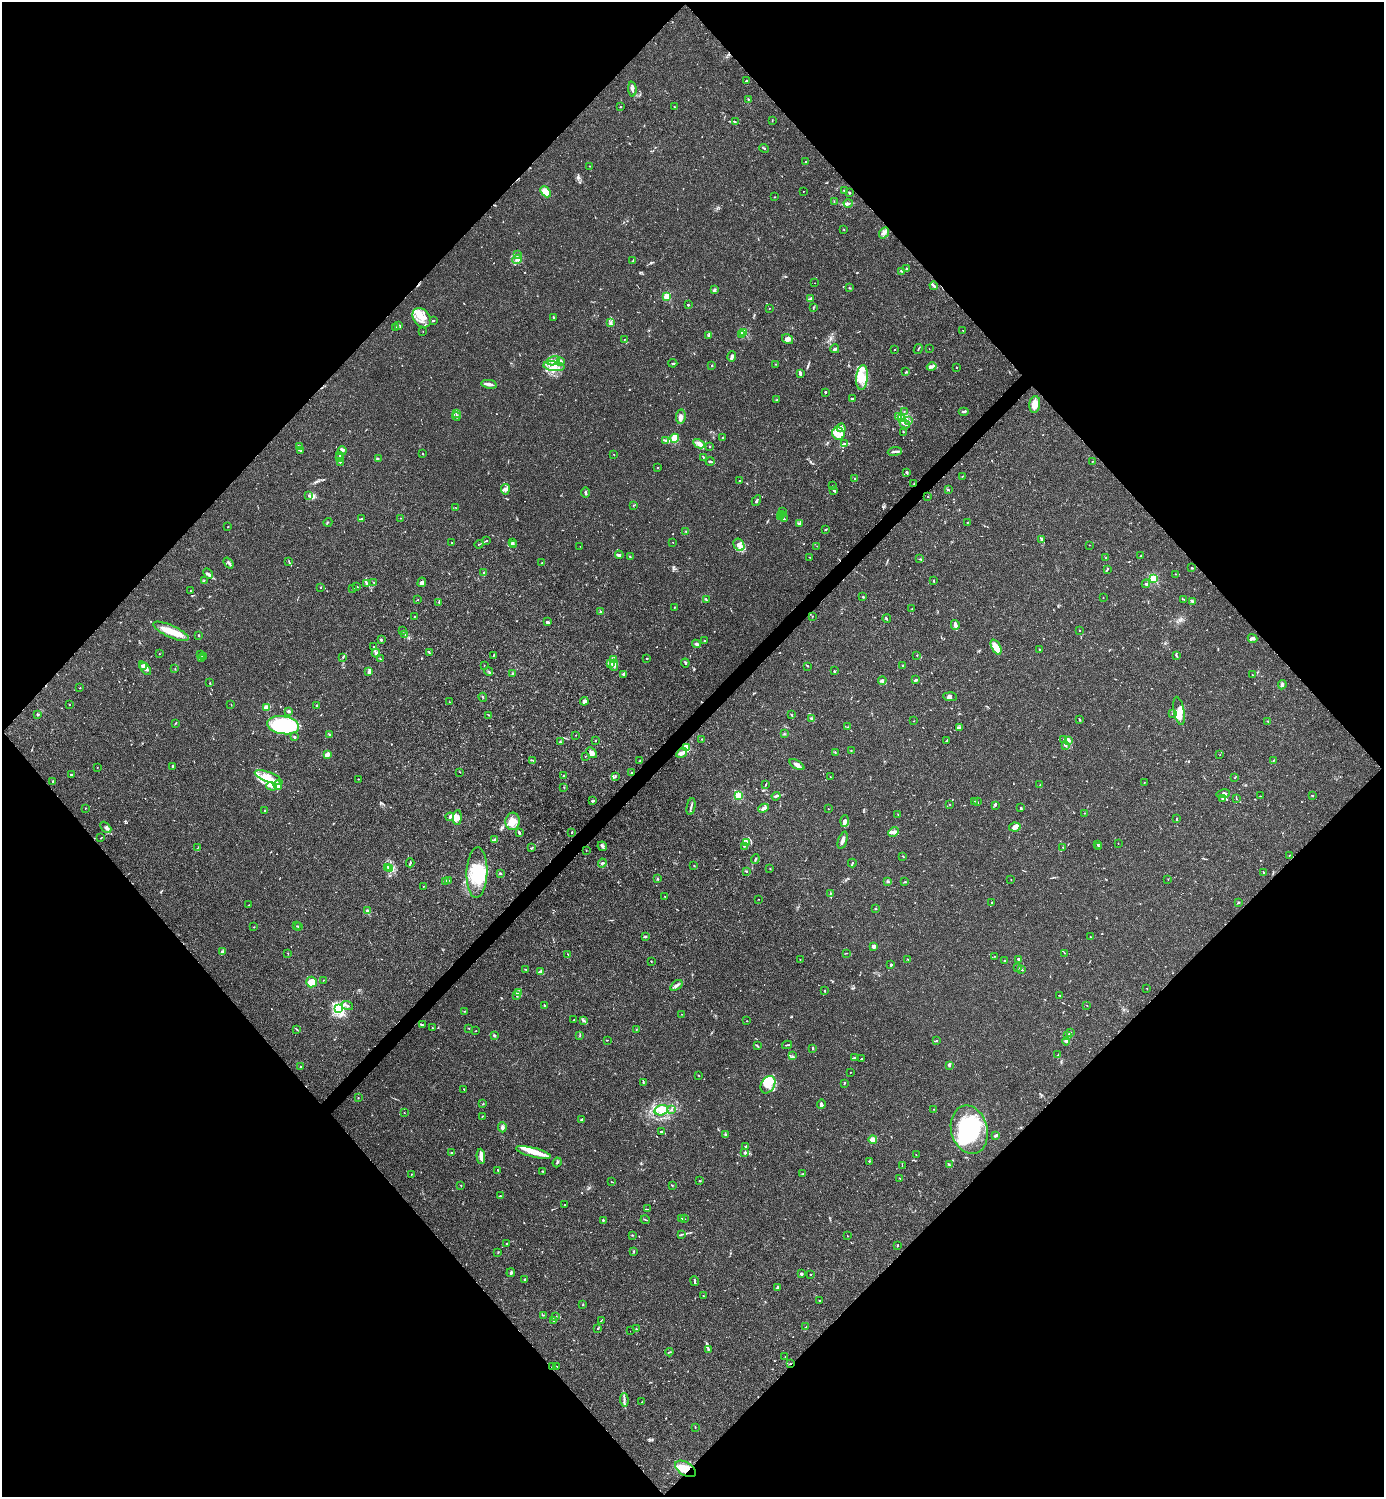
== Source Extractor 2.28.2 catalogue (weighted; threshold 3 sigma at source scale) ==
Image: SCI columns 300-5824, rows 1-5978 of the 5981 x 5982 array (HDU 1 of 3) = the unmasked area's bounding box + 8 px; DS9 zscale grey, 4 x 4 block average (1 PNG px = mean of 4 x 4 image px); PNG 1386 x 1499 px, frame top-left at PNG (2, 2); each listed source drawn as its Kron ellipse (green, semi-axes under 4 px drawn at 4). Shown black and unused: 51% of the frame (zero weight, under 3 of 4 exposures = <1% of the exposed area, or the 3 px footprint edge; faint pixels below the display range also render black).
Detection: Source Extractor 2.28.2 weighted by HDU 2 'WHT'. Background 0.0149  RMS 0.0021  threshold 0.00953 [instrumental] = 3 sigma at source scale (4.5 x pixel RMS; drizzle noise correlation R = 1.50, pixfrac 1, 0.05/0.05 arcsec/px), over >= 5 px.
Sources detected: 914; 1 too faint to see at this stretch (4 x 4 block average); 14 inside a brighter object's white glare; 10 cosmic-ray / hot-pixel residue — neither listed nor drawn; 27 coinciding with a brighter row at this scale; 113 inside a brighter listed object's ellipse — not listed separately; of the other 749, all 500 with FLUX_AUTO >= 0.444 (the completeness limit of this list) listed and drawn (249 fainter detections not listed), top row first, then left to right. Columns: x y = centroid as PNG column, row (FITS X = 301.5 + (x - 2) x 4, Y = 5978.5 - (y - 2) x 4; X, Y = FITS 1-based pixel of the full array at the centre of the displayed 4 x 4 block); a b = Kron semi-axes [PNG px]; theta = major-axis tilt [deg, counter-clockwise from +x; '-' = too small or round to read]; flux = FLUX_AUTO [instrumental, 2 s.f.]
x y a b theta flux
746 81 2 2 - 1.8
632 89 7 3 -86 3.4
748 99 2 2 - 0.72
620 107 2 2 - 0.87
674 107 2 2 - 0.45
772 121 2 2 - 0.99
735 122 2 2 - 0.45
764 148 5 2 - 1.4
806 161 2 2 - 0.5
590 166 2 2 - 0.48
844 190 2 2 - 3.2
803 191 2 2 - 0.46
546 192 6 3 -49 16
849 192 3 2 - 0.86
775 197 2 2 - 0.61
834 201 2 2 - 0.53
848 203 4 2 - 2.1
844 230 2 2 - 0.57
884 233 6 2 52 3.4
517 255 2 2 - 0.56
517 259 5 4 - 3.9
633 260 2 2 - 0.61
907 269 2 2 - 1.6
902 271 2 2 - 1
815 283 2 2 - 0.61
934 286 4 2 - 1.9
849 288 3 2 - 0.86
715 290 3 2 - 1.6
666 296 2 2 - 49
811 299 4 2 - 4
688 305 2 2 - 1.7
813 307 2 2 - 0.85
769 308 2 2 - 0.45
422 318 11 8 -54 14
554 318 3 2 - 1
433 321 3 2 - 1.3
611 323 2 2 - 0.83
399 325 3 2 - 0.89
395 327 2 2 - 0.52
963 330 2 2 - 0.53
423 331 2 2 - 0.59
744 333 2 2 - 56
741 334 2 2 - 1.7
709 335 3 3 - 1.6
625 339 2 2 - 0.46
788 339 6 4 -33 4.3
835 349 4 2 - 2.5
918 349 5 2 - 1.2
929 349 2 2 - 0.52
894 350 2 2 - 1.1
732 357 5 2 - 2.8
553 361 7 3 15 4.5
560 361 4 3 - 3.2
673 363 4 2 - 1.1
776 364 3 2 - 0.74
554 366 11 5 -7 11
712 366 2 2 - 1.1
932 367 5 2 - 2.6
956 367 2 2 - 0.62
906 372 2 2 - 1.3
800 373 4 3 - 2.6
862 377 12 6 84 15
489 384 8 2 -10 6.1
825 392 2 2 - 1.6
852 398 3 2 - 1.4
777 400 3 2 - 1
1035 404 8 5 83 13
904 411 2 2 - 0.6
964 412 5 2 - 1.9
456 414 4 2 - 1.2
898 416 3 2 - 2
456 417 4 2 - 2.2
681 417 7 4 84 6
902 418 3 3 - 2.7
909 421 3 3 - 2.1
905 424 5 3 - 5
841 428 4 2 - 3.6
903 432 2 2 - 0.55
838 434 6 6 - 8.6
722 437 2 2 - 0.88
675 438 4 2 - 6.4
666 441 2 2 - 0.88
699 444 6 3 -28 4.1
844 444 4 2 - 2.4
299 446 3 2 - 0.98
709 447 2 2 - 0.75
301 450 2 2 - 0.53
342 450 4 2 - 2
895 451 7 2 7 3.5
423 453 2 2 - 0.69
340 455 3 2 - 1.1
614 455 2 2 - 0.57
703 457 2 2 - 1
340 458 3 2 - 0.97
378 459 2 2 - 0.52
710 461 4 2 - 3
340 462 2 2 - 1.1
1092 462 2 2 - 0.45
658 468 2 2 - 0.94
907 472 3 2 - 1.8
962 476 2 2 - 0.62
854 479 3 2 - 1
739 481 4 2 - 2.1
914 484 3 2 - 0.79
832 486 2 2 - 0.5
505 489 5 3 - 2.8
948 489 3 2 - 0.98
834 490 3 2 - 1.6
585 493 5 2 - 1.7
309 496 3 2 - 1.8
928 497 2 2 - 0.93
756 501 6 2 60 2.4
633 505 3 2 - 0.72
456 508 3 2 - 0.57
782 512 3 2 - 1.5
781 514 2 2 - 0.74
780 516 3 2 - 0.65
400 518 2 2 - 0.5
361 519 3 2 - 1.5
784 519 3 2 - 1.1
328 522 5 2 - 0.91
968 522 3 2 - 0.67
800 523 3 2 - 1.6
228 527 2 2 - 0.58
826 529 4 2 - 0.78
686 532 2 2 - 0.51
1042 540 3 2 - 1.8
486 541 3 2 - 0.6
512 542 4 2 - 1.6
673 542 2 2 - 0.51
452 543 2 2 - 1.2
479 544 4 2 - 0.75
513 545 2 2 - 0.83
739 545 7 5 -60 7.9
1089 545 2 2 - 0.67
580 546 2 2 - 0.61
817 546 2 2 - 0.56
619 555 4 2 - 2
1141 556 2 2 - 0.67
630 557 2 2 - 0.61
810 557 2 2 - 0.45
1106 557 2 2 - 0.89
920 559 3 2 - 1.3
289 562 3 2 - 0.78
229 563 6 2 -52 2.6
542 563 2 2 - 0.49
1191 568 2 2 - 1.2
1107 569 4 2 - 1.1
208 573 6 3 -45 2.9
483 573 3 2 - 1.4
1175 574 2 2 - 0.57
1153 579 2 2 - 100
204 580 2 2 - 0.52
933 581 3 2 - 1
422 582 5 3 - 4.2
366 583 3 2 - 1.4
374 583 3 2 - 0.64
1146 584 4 2 - 2.3
321 587 2 2 - 0.82
357 587 2 2 - 0.95
352 589 2 2 - 0.67
190 591 2 2 - 0.46
863 597 2 2 - 1
1103 597 2 2 - 0.46
706 599 3 2 - 0.95
1183 599 3 2 - 1
418 600 2 2 - 0.85
1192 601 3 2 - 1.5
439 602 2 2 - 0.79
675 607 2 2 - 0.74
912 609 2 2 - 0.64
600 612 3 2 - 0.91
414 616 2 2 - 0.64
813 616 2 2 - 0.46
887 619 4 2 - 0.99
547 622 3 2 - 1.8
955 625 5 2 - 8.7
1079 630 2 2 - 0.7
171 631 19 6 -24 22
402 631 2 2 - 0.61
405 634 2 2 - 0.5
198 635 2 2 - 1.1
1252 638 5 3 - 2.5
381 640 3 2 - 2
704 641 2 2 - 0.83
696 644 4 3 - 2.1
374 647 3 2 - 0.95
996 647 8 4 -64 21
1040 649 3 2 - 0.69
376 653 4 2 - 1.7
429 653 4 2 - 1.4
159 654 2 2 - 0.48
201 655 2 2 - 0.47
493 655 3 2 - 0.9
917 655 2 2 - 0.96
1176 655 2 2 - 0.62
203 657 4 2 - 1.9
343 657 2 2 - 0.49
201 658 4 2 - 2.4
380 659 3 2 - 0.92
613 659 4 2 - 2
647 659 2 2 - 1.8
610 663 2 2 - 0.83
685 663 4 2 - 1.3
484 665 2 2 - 0.46
614 665 5 3 - 4.2
143 666 2 2 - 12
807 666 2 2 - 0.92
903 666 3 3 - 1.4
145 668 8 4 -50 6.1
175 668 2 2 - 0.5
489 671 4 2 - 1.3
834 671 2 2 - 0.99
369 672 4 2 - 3.4
512 673 3 2 - 1
623 674 3 3 - 1.3
1252 675 2 2 - 0.61
915 680 4 2 - 2.5
882 681 4 3 - 2.5
210 683 2 2 - 0.53
1282 685 5 3 - 2.2
80 688 2 2 - 0.55
483 697 4 2 - 0.84
950 697 7 4 -4 3.3
584 701 4 3 - 3.9
449 702 2 2 - 0.63
69 704 2 2 - 1.7
231 705 2 2 - 0.46
317 706 3 2 - 1.4
267 707 4 2 - 8.3
288 711 3 2 - 2.7
1179 711 14 5 -79 13
1172 713 2 2 - 1.1
38 715 2 2 - 0.46
489 715 2 2 - 0.47
791 715 3 2 - 0.79
812 718 2 2 - 1.1
1079 720 2 2 - 0.79
914 721 2 2 - 0.47
1267 721 2 2 - 0.68
176 723 4 2 - 0.95
283 725 16 9 -8 130
848 727 2 2 - 0.67
960 727 3 2 - 1.7
330 734 3 2 - 1.2
784 734 2 2 - 0.78
576 735 2 2 - 0.53
295 737 3 2 - 1.7
702 739 2 2 - 0.65
1063 739 3 2 - 0.79
1068 740 3 2 - 1.7
595 741 2 2 - 1
946 741 3 2 - 0.85
560 742 3 2 - 1.8
1066 746 3 2 - 1
687 748 3 3 - 28
851 750 2 2 - 0.93
835 752 2 2 - 0.59
591 753 6 4 -48 4.6
682 753 6 4 34 4.5
327 754 3 2 - 10
1220 755 2 2 - 0.46
585 756 2 2 - 0.46
533 760 3 2 - 1.2
640 760 2 2 - 0.72
1273 761 2 2 - 0.64
797 765 8 3 -30 5.9
97 767 2 2 - 0.55
173 767 3 2 - 2.4
460 772 2 2 - 0.52
631 773 2 2 - 0.87
71 775 2 2 - 1.8
564 775 2 2 - 0.72
615 776 4 2 - 1.2
269 777 15 5 -22 14
830 777 2 2 - 0.46
1235 777 3 2 - 0.86
358 779 2 2 - 0.89
53 782 2 2 - 0.69
1144 782 2 2 - 0.48
278 785 5 3 - 5.7
765 785 3 2 - 0.82
1040 785 2 2 - 0.61
271 786 5 2 - 2.8
564 787 2 2 - 0.59
1223 794 7 2 12 2.2
738 796 2 2 - 83
776 796 4 2 - 2.5
1260 796 2 2 - 0.68
1312 796 3 2 - 0.79
1236 798 2 2 - 0.65
1223 799 3 2 - 1.6
593 801 3 2 - 1.9
974 801 2 2 - 1
977 802 3 2 - 1.3
950 804 2 2 - 0.58
995 805 2 2 - 0.45
691 807 9 2 78 2.5
85 808 2 2 - 0.85
763 808 5 4 - 5
1021 808 3 2 - 1.7
828 809 2 2 - 0.85
265 810 2 2 - 0.79
1084 813 2 2 - 0.49
898 814 2 2 - 0.5
450 817 4 3 - 2.7
457 817 7 4 85 7.1
1176 819 2 2 - 0.65
513 821 9 7 86 11
845 821 6 4 87 4.6
106 827 6 3 -46 2.6
1015 827 6 4 10 4.5
572 832 2 2 - 0.73
894 832 6 3 43 4.3
519 833 3 2 - 2.2
101 838 2 2 - 0.7
495 840 2 2 - 0.82
843 840 9 2 72 5.7
746 843 3 2 - 1.2
1118 843 2 2 - 0.47
1098 845 2 2 - 0.91
602 846 5 3 - 2.1
745 846 2 2 - 0.74
198 847 3 2 - 0.58
1062 847 2 2 - 0.58
1099 847 3 2 - 1.4
531 848 3 2 - 1.2
586 850 2 2 - 0.58
1289 855 2 2 - 0.53
903 856 3 2 - 0.77
755 859 5 2 - 1.2
410 863 4 2 - 1.5
602 863 4 2 - 2.2
852 863 4 2 - 1.3
694 866 2 2 - 0.58
387 867 2 2 - 0.85
390 869 2 2 - 0.72
770 869 2 2 - 0.61
746 871 3 2 - 1.1
1263 872 3 2 - 0.91
477 873 25 10 88 52
500 873 2 2 - 1.3
657 879 2 2 - 0.98
1011 879 2 2 - 0.5
1168 879 2 2 - 0.59
449 880 2 2 - 0.44
445 881 2 2 - 15
888 881 3 2 - 1.3
905 882 3 2 - 1.1
424 886 2 2 - 0.7
830 893 2 2 - 0.51
665 896 2 2 - 0.46
759 899 2 2 - 0.5
992 903 2 2 - 0.95
1238 903 2 2 - 1.3
249 905 2 2 - 0.49
875 909 2 2 - 0.55
368 911 4 4 - 3.2
296 926 2 2 - 0.84
254 927 2 2 - 0.56
299 927 2 2 - 0.71
645 936 2 2 - 0.97
1090 937 2 2 - 0.56
873 947 3 2 - 3.3
222 952 3 3 - 3.1
288 953 2 2 - 0.49
846 953 2 2 - 0.74
1065 953 2 2 - 0.52
568 954 2 2 - 0.67
994 956 2 2 - 0.45
908 959 2 2 - 0.63
1018 959 2 2 - 2.4
800 960 2 2 - 0.55
651 961 2 2 - 0.79
1004 961 2 2 - 1.8
891 965 2 2 - 2.9
1018 968 2 2 - 0.93
525 969 2 2 - 0.63
1022 970 2 2 - 0.85
541 971 4 2 - 2.4
323 980 2 2 - 0.47
311 982 5 5 - 19
676 985 7 3 36 3.3
1147 988 2 2 - 0.7
824 991 2 2 - 0.7
519 992 3 2 - 1.7
516 995 2 2 - 1.1
1060 995 2 2 - 0.6
347 1005 6 2 -21 1.6
1087 1005 2 2 - 0.48
544 1006 3 2 - 1.3
338 1009 2 2 - 220
464 1011 3 2 - 0.63
682 1014 2 2 - 0.5
574 1020 2 2 - 1.3
583 1020 4 2 - 1.6
747 1021 2 2 - 0.47
422 1025 4 2 - 1.2
432 1028 2 2 - 0.71
469 1028 2 2 - 0.54
297 1029 2 2 - 0.53
636 1030 2 2 - 0.56
476 1031 2 2 - 0.45
1071 1032 3 2 - 0.82
1068 1035 3 2 - 1.6
494 1036 3 2 - 2
580 1036 2 2 - 0.7
607 1040 2 2 - 0.48
936 1041 2 2 - 1.2
1066 1041 4 2 - 1.8
787 1045 5 2 - 1.5
757 1046 3 2 - 1.9
813 1048 3 2 - 1.6
1058 1055 2 2 - 0.66
792 1056 3 2 - 1.1
854 1057 4 2 - 1.2
861 1058 2 2 - 0.92
949 1065 3 3 - 2.5
301 1067 2 2 - 0.98
850 1072 2 2 - 0.47
698 1075 2 2 - 0.53
643 1082 2 2 - 0.67
844 1083 3 2 - 1.2
768 1085 9 6 58 11
464 1089 3 2 - 0.51
358 1098 2 2 - 0.53
483 1104 3 2 - 0.77
821 1104 5 2 - 4.2
672 1109 2 2 - 0.7
933 1109 2 2 - 1.5
661 1110 7 5 16 11
404 1113 2 2 - 0.54
482 1116 3 2 - 0.62
582 1120 3 2 - 2.8
502 1127 5 3 - 2.7
969 1130 24 18 -75 92
662 1132 4 2 - 2.8
726 1134 3 2 - 1
996 1135 4 2 - 3.5
873 1139 4 2 - 19
745 1146 4 2 - 1.2
533 1152 18 4 -14 15
451 1153 3 2 - 1.5
745 1153 3 2 - 2
916 1155 2 2 - 0.45
481 1156 7 3 -86 9.4
869 1161 2 2 - 1.4
557 1162 5 2 - 1.7
949 1165 3 2 - 1
902 1166 3 2 - 0.62
498 1170 2 2 - 1.1
543 1171 2 2 - 0.97
411 1174 2 2 - 0.7
803 1174 4 2 - 1.3
899 1178 2 2 - 0.52
699 1181 2 2 - 0.51
612 1182 4 2 - 0.68
460 1185 2 2 - 0.63
672 1186 2 2 - 0.52
500 1196 3 2 - 1.1
564 1205 2 2 - 0.52
647 1209 3 2 - 0.85
682 1219 2 2 - 1.1
684 1219 2 2 - 0.46
603 1220 3 2 - 1.5
645 1220 4 2 - 1.1
681 1234 2 2 - 0.69
632 1235 2 2 - 0.6
848 1236 2 2 - 0.61
506 1243 2 2 - 0.67
897 1245 3 2 - 1
634 1251 3 2 - 0.6
498 1252 2 2 - 0.92
511 1273 4 3 - 2.2
801 1274 2 2 - 3.4
811 1274 2 2 - 0.52
525 1279 2 2 - 2.5
694 1281 5 2 - 1.6
777 1287 4 2 - 2
703 1295 2 2 - 0.59
820 1301 2 2 - 0.8
582 1305 2 2 - 0.47
543 1315 2 2 - 0.69
556 1317 2 2 - 0.66
554 1320 2 2 - 1.1
601 1320 3 2 - 0.53
806 1327 3 2 - 0.71
598 1328 2 2 - 0.59
636 1329 2 2 - 0.79
630 1331 2 2 - 0.49
708 1349 2 2 - 0.81
669 1352 4 2 - 0.88
785 1357 2 2 - 0.52
790 1364 2 2 - 0.82
557 1366 2 2 - 0.54
552 1367 3 2 - 0.89
624 1400 6 2 -88 2.6
642 1402 2 2 - 1.1
695 1427 3 2 - 0.68
686 1469 11 6 -31 18
Overlapping masked pixels (flux is a lower limit): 4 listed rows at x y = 914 484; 790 1364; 552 1367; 686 1469
Diffuse or blended objects may show on this block-average render without a row.